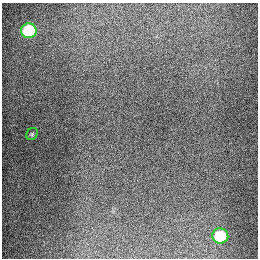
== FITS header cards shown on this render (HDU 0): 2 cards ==
NAXIS1  =                  256
NAXIS2  =                  256

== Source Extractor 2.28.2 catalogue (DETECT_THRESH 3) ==
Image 256 x 256 px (HDU 0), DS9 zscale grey, 1 PNG px = 1 image px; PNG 260 x 260 px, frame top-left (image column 1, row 256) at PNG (2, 3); each listed source drawn as its Kron ellipse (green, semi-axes under 4 px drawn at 4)
Background 1290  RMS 27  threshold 79.9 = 3 sigma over >= 5 px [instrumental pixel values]
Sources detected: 3; all 3 listed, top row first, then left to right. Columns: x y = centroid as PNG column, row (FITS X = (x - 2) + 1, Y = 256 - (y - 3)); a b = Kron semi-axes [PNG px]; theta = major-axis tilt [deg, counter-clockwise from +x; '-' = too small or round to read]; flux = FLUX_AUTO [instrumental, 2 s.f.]
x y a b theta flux
29 31 8 7 - 89000
32 134 6 5 - 2600
220 236 8 7 - 66000